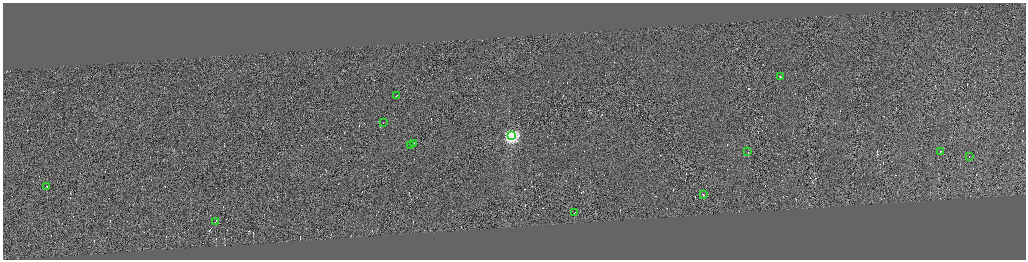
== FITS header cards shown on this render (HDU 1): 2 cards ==
NAXIS1  =                 4093
NAXIS2  =                 1029

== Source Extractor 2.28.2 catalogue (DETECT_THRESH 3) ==
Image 4093 x 1029 px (HDU 1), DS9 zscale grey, zoomed out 1/4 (1 PNG px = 4 x 4 image px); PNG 1028 x 262 px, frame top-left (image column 1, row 1029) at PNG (3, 3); each listed source drawn as its Kron ellipse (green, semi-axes under 4 px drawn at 4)
Background -0.204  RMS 4.2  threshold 12.6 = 3 sigma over >= 5 px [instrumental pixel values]
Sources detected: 398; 385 cannot appear on this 1/4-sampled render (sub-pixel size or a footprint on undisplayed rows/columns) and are neither listed nor drawn; the other 13 listed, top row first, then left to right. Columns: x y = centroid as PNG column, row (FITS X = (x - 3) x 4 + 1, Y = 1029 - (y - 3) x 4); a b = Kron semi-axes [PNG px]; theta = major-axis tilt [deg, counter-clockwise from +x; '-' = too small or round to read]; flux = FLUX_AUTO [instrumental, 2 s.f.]
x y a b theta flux
781 77 3 1 - 34000
397 96 2 1 - 18000
384 123 2 1 - 12000
512 136 4 4 - 650000
414 144 2 1 - 30000
411 146 2 1 - 32000
748 152 2 1 - 14000
941 152 2 1 - 20000
970 157 2 1 - 12000
47 187 2 1 - 13000
704 195 3 1 - 28000
575 213 2 1 - 20000
216 222 2 1 - 19000
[385 sub-pixel or undisplayed-footprint detections neither listed nor drawn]